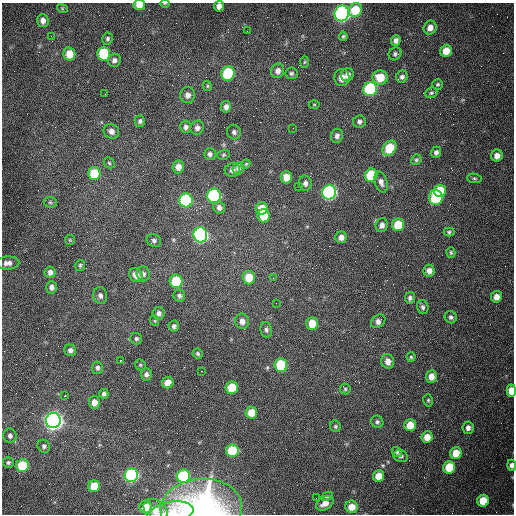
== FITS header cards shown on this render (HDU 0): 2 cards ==
NAXIS1  =                  512 /fastest changing axis
NAXIS2  =                  512 /next to fastest changing axis

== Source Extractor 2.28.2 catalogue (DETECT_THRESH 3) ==
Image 512 x 512 px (HDU 0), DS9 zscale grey, 1 PNG px = 1 image px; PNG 516 x 516 px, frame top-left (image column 1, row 512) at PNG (2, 3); each listed source drawn as its Kron ellipse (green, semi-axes under 4 px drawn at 4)
Background 1540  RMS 24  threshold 71.7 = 3 sigma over >= 5 px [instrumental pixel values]
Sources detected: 151; all 151 listed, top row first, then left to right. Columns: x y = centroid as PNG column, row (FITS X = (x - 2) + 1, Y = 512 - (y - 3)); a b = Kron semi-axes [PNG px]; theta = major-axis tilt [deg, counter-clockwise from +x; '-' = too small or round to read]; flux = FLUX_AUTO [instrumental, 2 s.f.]
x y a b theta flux
165 3 5 3 - 1.5e+03
139 5 6 5 - 1.8e+04
219 6 5 5 - 8.1e+03
62 8 5 3 - 1.7e+03
355 10 7 6 - 4.7e+04
342 13 8 7 - 7.4e+05
43 21 6 5 - 8.7e+03
430 28 7 6 - 1.1e+04
247 31 2 2 - 6.8e+02
51 36 2 2 - 1.0e+03
343 36 5 4 - 2.3e+03
107 39 6 5 - 3.3e+03
396 40 5 5 - 6.3e+03
446 51 6 5 - 2.3e+04
69 54 6 6 - 2.5e+04
104 54 7 6 - 9.6e+04
395 54 7 6 - 3.5e+03
114 60 7 6 - 6.6e+03
304 62 6 4 88 1.9e+03
278 71 7 6 - 8.1e+03
228 73 7 6 - 1.3e+05
291 73 6 6 - 3.2e+03
347 75 7 6 - 7.6e+03
342 77 8 7 - 1.3e+04
380 77 7 7 - 3.3e+04
402 77 6 5 - 5.2e+03
438 84 5 5 - 2.6e+03
207 86 5 4 - 2.0e+03
370 89 7 6 - 2.0e+05
431 93 6 5 - 3.0e+03
105 94 2 2 - 8.1e+02
188 95 8 7 - 8.3e+03
314 104 5 3 - 1.5e+03
226 107 6 4 82 6.9e+03
140 121 5 5 - 4.0e+03
359 122 6 6 - 4.6e+03
186 127 6 5 - 4.9e+03
197 128 7 6 - 6.6e+03
293 128 2 2 - 7.2e+02
111 131 8 7 - 8.0e+03
234 132 7 6 - 4.8e+03
337 136 7 6 - 5.4e+03
389 148 8 6 50 6.1e+04
436 152 6 5 - 5.1e+03
210 154 6 6 - 4.8e+03
223 155 6 5 - 2.5e+03
497 156 6 6 - 1.0e+04
416 160 5 5 - 2.4e+03
109 163 6 4 -46 2.4e+03
246 164 4 3 - 1.9e+03
178 167 6 6 - 1.1e+04
238 168 6 5 - 4.5e+03
232 170 7 7 - 7.3e+03
94 174 6 6 - 6.1e+04
371 175 7 6 - 8.8e+04
286 177 6 6 - 2.0e+04
474 178 7 4 -6 2.8e+03
381 182 11 6 -73 7.6e+03
305 183 7 6 - 5.9e+03
299 187 2 2 - 1.1e+03
440 191 6 6 - 7.1e+04
329 192 7 7 - 4.4e+05
214 196 7 7 - 2.6e+05
436 198 7 7 - 1.2e+05
186 200 7 6 - 2.0e+05
50 202 6 5 - 3.0e+03
219 207 6 6 - 6.8e+03
262 208 6 6 - 2.7e+04
264 216 6 6 - 3.5e+04
382 225 7 6 - 8.0e+03
398 225 6 6 - 4.7e+04
449 232 5 4 - 3.0e+03
200 235 7 7 - 5.4e+05
341 237 6 5 - 9.1e+03
70 240 5 5 - 1.9e+03
154 240 7 6 - 4.5e+03
451 252 5 4 - 2.8e+03
8 263 11 6 4 8.4e+03
80 265 5 5 - 2.9e+03
429 271 6 5 - 9.4e+03
50 272 6 5 - 7.9e+03
143 274 7 6 - 5.5e+03
136 275 7 6 - 1.4e+04
249 277 7 6 - 3.2e+04
273 278 2 2 - 8.3e+02
176 281 7 6 - 6.7e+04
51 287 6 5 - 6.2e+03
100 295 8 7 - 5.6e+03
179 296 6 6 - 4.2e+03
496 297 6 5 - 1.1e+04
410 298 6 5 - 4.0e+03
276 303 3 2 - 1.1e+03
423 307 7 5 -74 4.0e+03
159 313 6 6 - 6.3e+03
451 317 6 6 - 4.1e+03
155 321 5 3 - 1.7e+03
242 321 7 7 - 1.0e+04
378 321 8 6 38 7.7e+03
312 323 6 6 - 3.1e+04
174 326 5 5 - 4.4e+03
266 330 8 6 -77 4.5e+03
136 339 6 5 - 3.4e+03
70 350 6 5 - 5.5e+03
198 354 5 4 - 2.9e+03
411 357 4 4 - 2.1e+03
120 360 3 2 - 1.7e+03
388 361 7 6 - 1.2e+04
140 365 6 5 - 2.1e+03
281 365 7 6 - 1.0e+05
97 368 6 5 - 4.5e+03
201 371 2 2 - 1.5e+03
146 374 6 5 - 5.1e+03
431 376 6 5 - 1.3e+04
168 383 6 5 - 1.4e+04
232 387 6 6 - 4.3e+04
345 389 5 5 - 2.6e+03
511 391 6 4 87 2.1e+04
104 394 5 4 - 4.5e+03
65 396 3 2 - 2.2e+03
428 400 6 4 -77 2.4e+03
94 402 6 5 - 1.3e+04
251 413 6 6 - 2.4e+04
53 421 7 7 - 1.3e+06
377 422 6 6 - 3.9e+03
410 425 6 5 - 2.5e+04
335 426 6 5 - 3.0e+03
468 428 6 5 - 7.5e+03
10 436 7 6 - 5.6e+03
427 437 6 5 - 2.0e+04
44 446 7 6 - 4.3e+03
232 450 6 6 - 6.2e+04
397 452 5 4 - 2.7e+03
456 453 6 5 - 2.7e+04
401 456 7 6 - 4.6e+03
8 463 5 5 - 3.4e+03
512 465 5 4 - 6.6e+03
22 466 6 6 - 7.6e+04
449 467 6 6 - 5.0e+04
131 475 7 6 - 4.1e+05
183 476 6 6 - 1.5e+05
379 476 6 5 - 2.1e+04
94 486 6 5 - 4.2e+04
327 496 6 4 27 2.8e+03
316 498 2 2 - 3.6e+03
483 501 6 6 - 3.3e+04
325 503 9 6 30 1.3e+04
146 507 6 6 - 2.7e+04
352 507 6 6 - 2.0e+04
201 508 41 29 4 3.6e+05
155 510 13 10 -40 1.6e+04
172 512 22 10 8 2.1e+04
At the frame edge (FLAGS 8, measured only in part): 7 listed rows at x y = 165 3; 139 5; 219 6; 511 391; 512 465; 201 508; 172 512